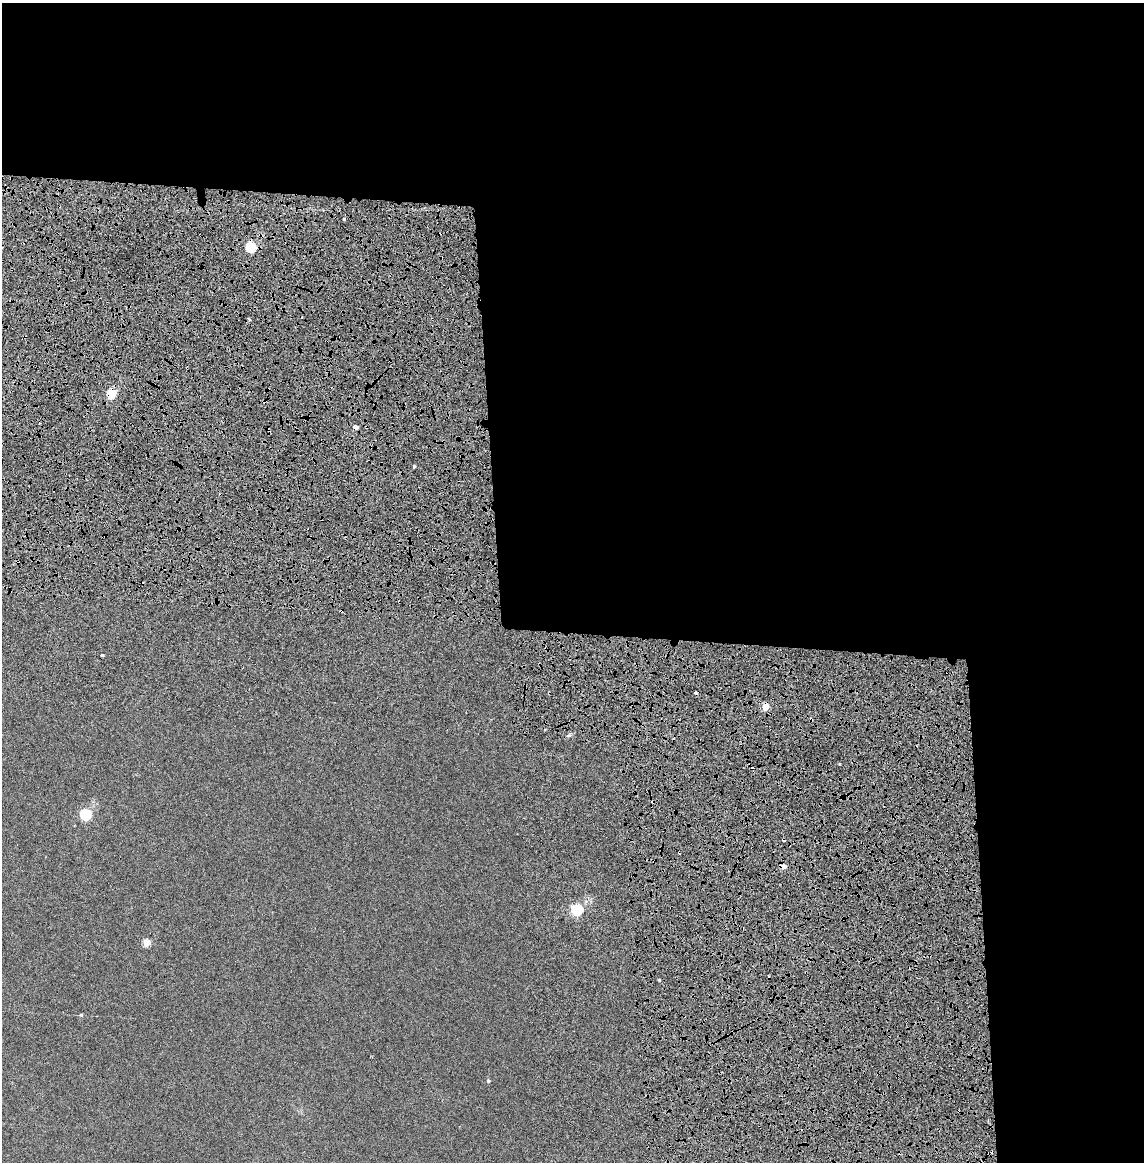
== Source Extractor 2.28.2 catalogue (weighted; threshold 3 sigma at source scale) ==
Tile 4 of 4 x 4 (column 4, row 1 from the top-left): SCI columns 3562-4703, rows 3576-4735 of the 4856 x 4834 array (HDU 1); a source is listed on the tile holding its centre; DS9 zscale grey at full resolution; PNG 1146 x 1164 px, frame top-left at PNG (2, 3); no overlay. Shown black and unused: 46% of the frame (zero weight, under 4 of 8 exposures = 14% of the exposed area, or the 3 px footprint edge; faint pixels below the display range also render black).
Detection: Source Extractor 2.28.2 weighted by HDU 2 'WHT'; one run over the whole footprint, this tile lists its part. Background 0.00199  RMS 0.0021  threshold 0.00844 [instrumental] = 3 sigma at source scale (4.09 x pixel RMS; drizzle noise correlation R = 1.36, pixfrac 0.8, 0.05/0.05 arcsec/px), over >= 5 px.
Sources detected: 24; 7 cosmic-ray / hot-pixel residue — not listed; the other 17 listed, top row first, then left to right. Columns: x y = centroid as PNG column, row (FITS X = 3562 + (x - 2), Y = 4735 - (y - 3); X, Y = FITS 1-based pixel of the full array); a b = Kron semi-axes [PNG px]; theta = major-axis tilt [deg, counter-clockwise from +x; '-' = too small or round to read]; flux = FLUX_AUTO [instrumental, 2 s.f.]
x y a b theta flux
344 219 3 3 - 0.21
251 247 5 5 - 12
249 319 4 3 - 0.19
112 393 5 5 - 9.6
355 427 4 4 - 0.97
268 430 5 3 - 0.33
414 466 3 3 - 0.21
341 611 3 3 - 0.27
102 655 3 2 - 0.19
765 706 5 4 - 4.4
811 719 4 3 - 0.22
85 814 5 5 - 16
784 866 5 4 - 1.4
577 909 5 5 - 19
147 942 5 5 - 4.7
81 1015 4 4 - 0.23
488 1081 4 4 - 0.32
Overlapping masked pixels (flux is a lower limit): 7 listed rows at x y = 112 393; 355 427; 268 430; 341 611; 765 706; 811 719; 784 866